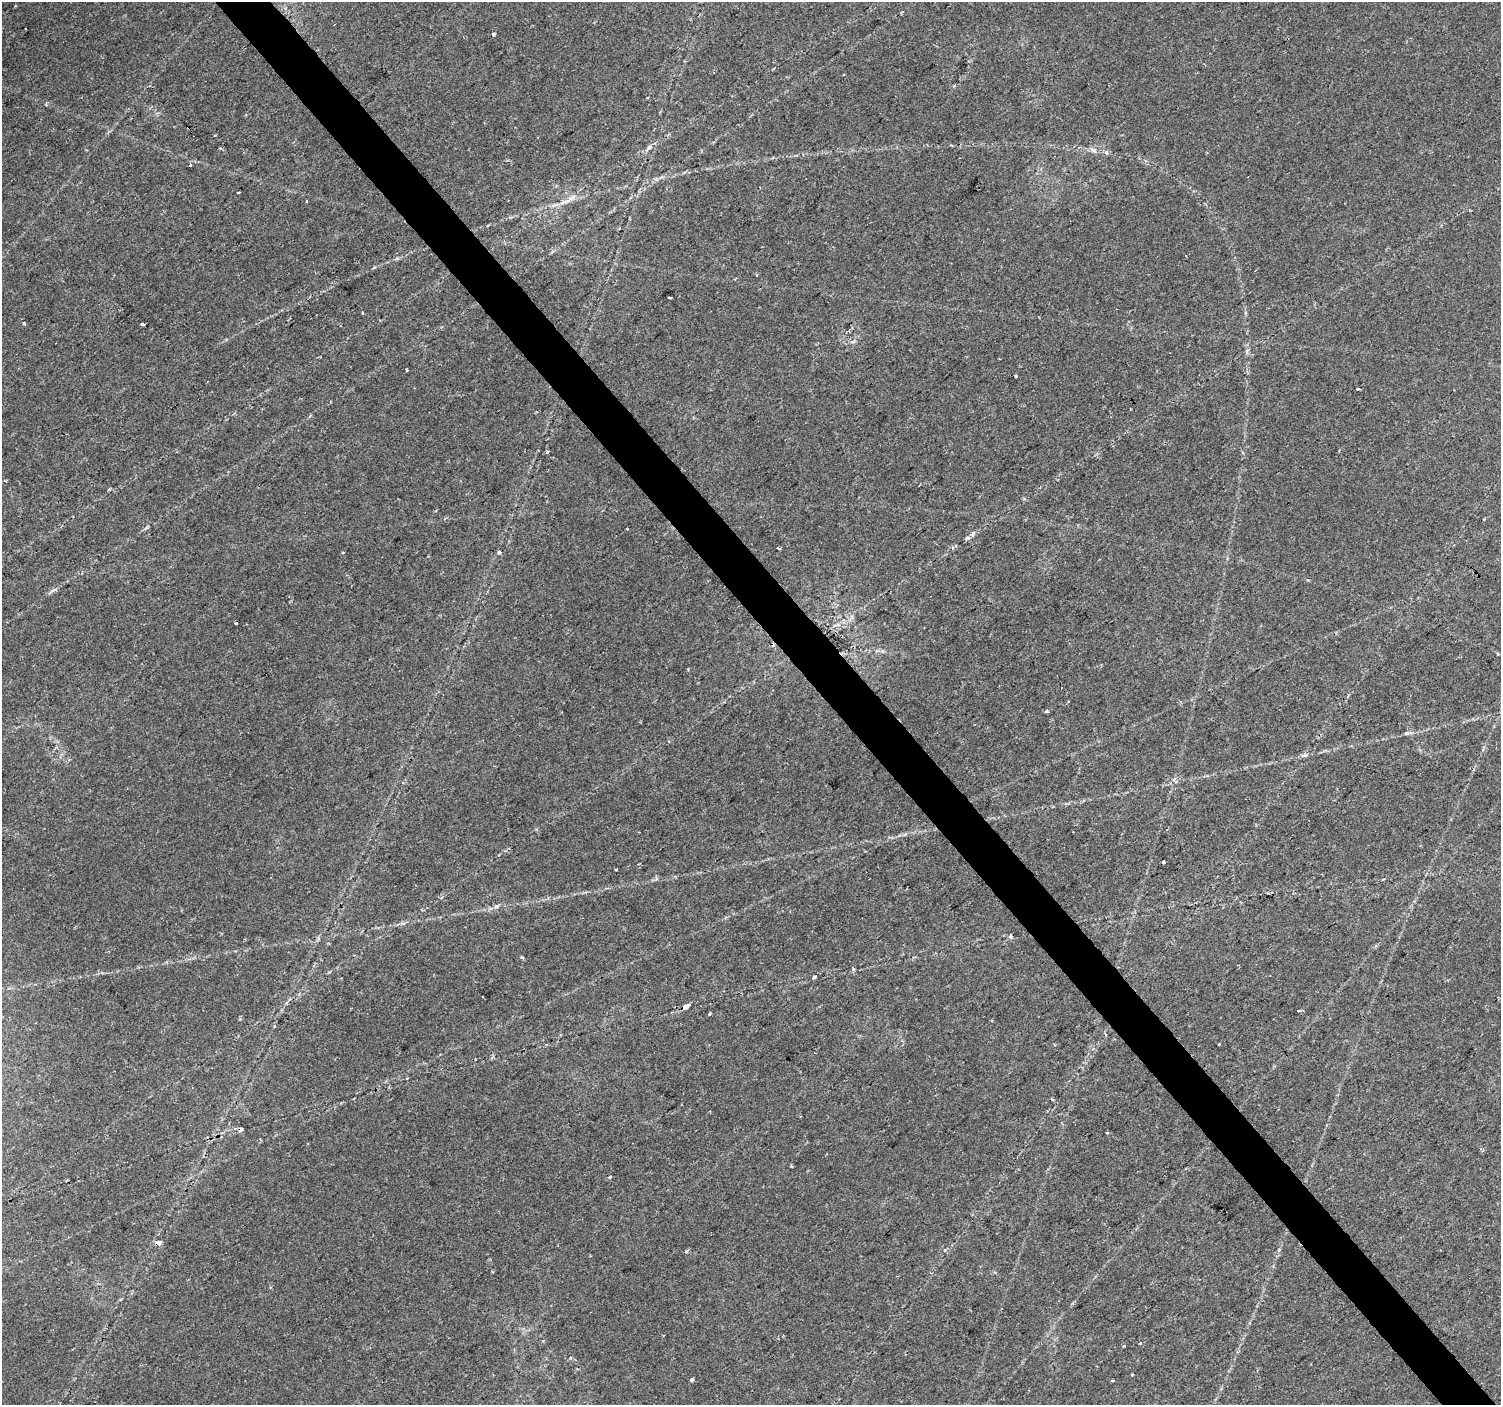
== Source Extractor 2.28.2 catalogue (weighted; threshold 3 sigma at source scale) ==
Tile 6 of 4 x 4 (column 2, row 2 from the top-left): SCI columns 1506-3004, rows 3009-4411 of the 6001 x 5954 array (HDU 1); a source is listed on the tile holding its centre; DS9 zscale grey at full resolution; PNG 1503 x 1407 px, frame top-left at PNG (2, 2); no overlay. Shown black and unused: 4% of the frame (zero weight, under 2 of 3 exposures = <1% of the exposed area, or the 3 px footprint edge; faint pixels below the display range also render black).
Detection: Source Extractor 2.28.2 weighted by HDU 2 'WHT'; one run over the whole footprint, this tile lists its part. Background 0.0407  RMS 0.0037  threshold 0.0164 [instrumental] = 3 sigma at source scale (4.5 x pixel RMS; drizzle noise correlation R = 1.50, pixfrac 1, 0.0396/0.0396 arcsec/px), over >= 5 px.
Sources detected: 58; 8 cosmic-ray / hot-pixel residue — not listed; the other 50 listed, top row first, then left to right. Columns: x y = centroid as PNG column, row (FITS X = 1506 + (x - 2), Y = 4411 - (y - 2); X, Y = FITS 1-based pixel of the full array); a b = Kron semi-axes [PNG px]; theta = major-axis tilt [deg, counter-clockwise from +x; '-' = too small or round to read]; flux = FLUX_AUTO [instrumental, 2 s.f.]
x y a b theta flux
494 34 4 3 - 16
215 135 3 2 - 0.36
220 148 4 3 - 0.36
649 148 9 5 39 1.3
1093 150 7 6 - 1
1106 153 4 4 - 0.91
190 165 3 2 - 1.1
570 199 20 4 38 2.3
756 275 4 3 - 0.35
670 297 3 3 - 0.96
362 313 3 2 - 0.35
24 323 3 3 - 0.63
143 324 3 2 - 0.71
407 369 3 2 - 0.54
1016 376 3 3 - 1.3
1358 389 3 3 - 1.9
547 452 4 3 - 0.84
109 489 3 3 - 1.2
627 529 3 3 - 2.8
973 534 6 5 - 0.81
968 538 7 5 -4 0.8
779 548 3 3 - 1.3
342 553 3 3 - 0.79
499 553 4 4 - 1.1
428 556 2 2 - 0.33
851 617 7 4 72 0.79
236 623 3 2 - 0.93
1498 654 3 3 - 1.2
1047 711 3 3 - 1.9
1406 733 7 5 19 0.72
1163 862 3 3 - 2.5
616 869 3 2 - 0.49
1010 936 5 4 - 0.69
522 957 5 3 - 0.4
853 969 5 4 - 0.56
814 977 5 3 - 0.92
482 996 3 3 - 1
686 1006 10 5 31 2
1298 1011 3 3 - 3.4
709 1014 3 3 - 2.4
241 1129 6 4 78 0.84
1107 1133 3 3 - 0.52
157 1243 6 4 -3 2.4
1279 1250 5 4 - 0.43
686 1251 5 3 - 0.64
1140 1343 3 3 - 0.93
1123 1346 4 3 - 0.41
1132 1375 3 2 - 0.47
692 1380 4 3 - 1.5
1112 1381 3 3 - 0.99
Overlapping masked pixels (flux is a lower limit): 1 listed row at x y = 157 1243